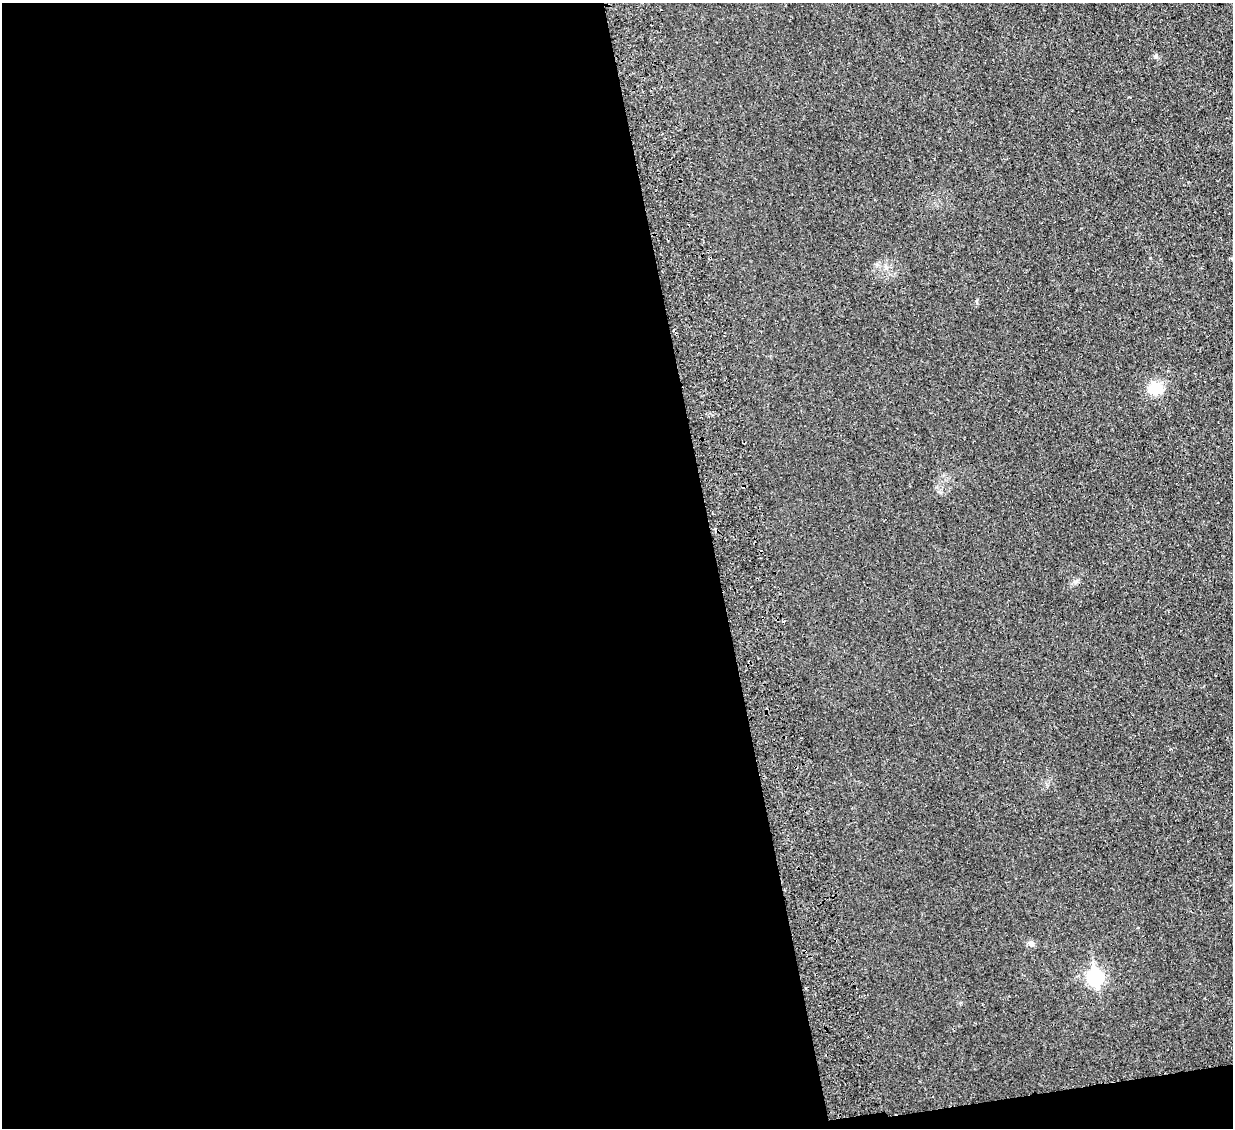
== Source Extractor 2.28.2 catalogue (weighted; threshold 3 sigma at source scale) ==
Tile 13 of 4 x 4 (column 1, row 4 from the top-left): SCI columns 58-1288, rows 160-1285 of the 5040 x 4933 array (HDU 1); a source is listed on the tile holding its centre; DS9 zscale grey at full resolution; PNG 1235 x 1130 px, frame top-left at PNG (2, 3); no overlay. Shown black and unused: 59% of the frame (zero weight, under 2 of 3 exposures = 3% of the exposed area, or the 3 px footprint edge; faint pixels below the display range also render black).
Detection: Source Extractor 2.28.2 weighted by HDU 2 'WHT'; one run over the whole footprint, this tile lists its part. Background 0.0363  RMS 0.0063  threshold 0.0285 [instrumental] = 3 sigma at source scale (4.5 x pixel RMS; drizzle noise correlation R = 1.50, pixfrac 1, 0.05/0.05 arcsec/px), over >= 5 px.
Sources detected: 5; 1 cosmic-ray / hot-pixel residue — not listed; the other 4 listed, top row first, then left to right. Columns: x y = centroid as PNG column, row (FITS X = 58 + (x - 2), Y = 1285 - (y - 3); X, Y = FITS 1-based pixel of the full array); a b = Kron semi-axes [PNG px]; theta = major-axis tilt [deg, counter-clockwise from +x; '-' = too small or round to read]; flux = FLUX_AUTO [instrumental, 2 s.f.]
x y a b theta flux
1156 388 21 14 0 11
783 622 3 3 - 2.5
1031 943 8 6 -89 1.7
1095 977 8 7 - 110